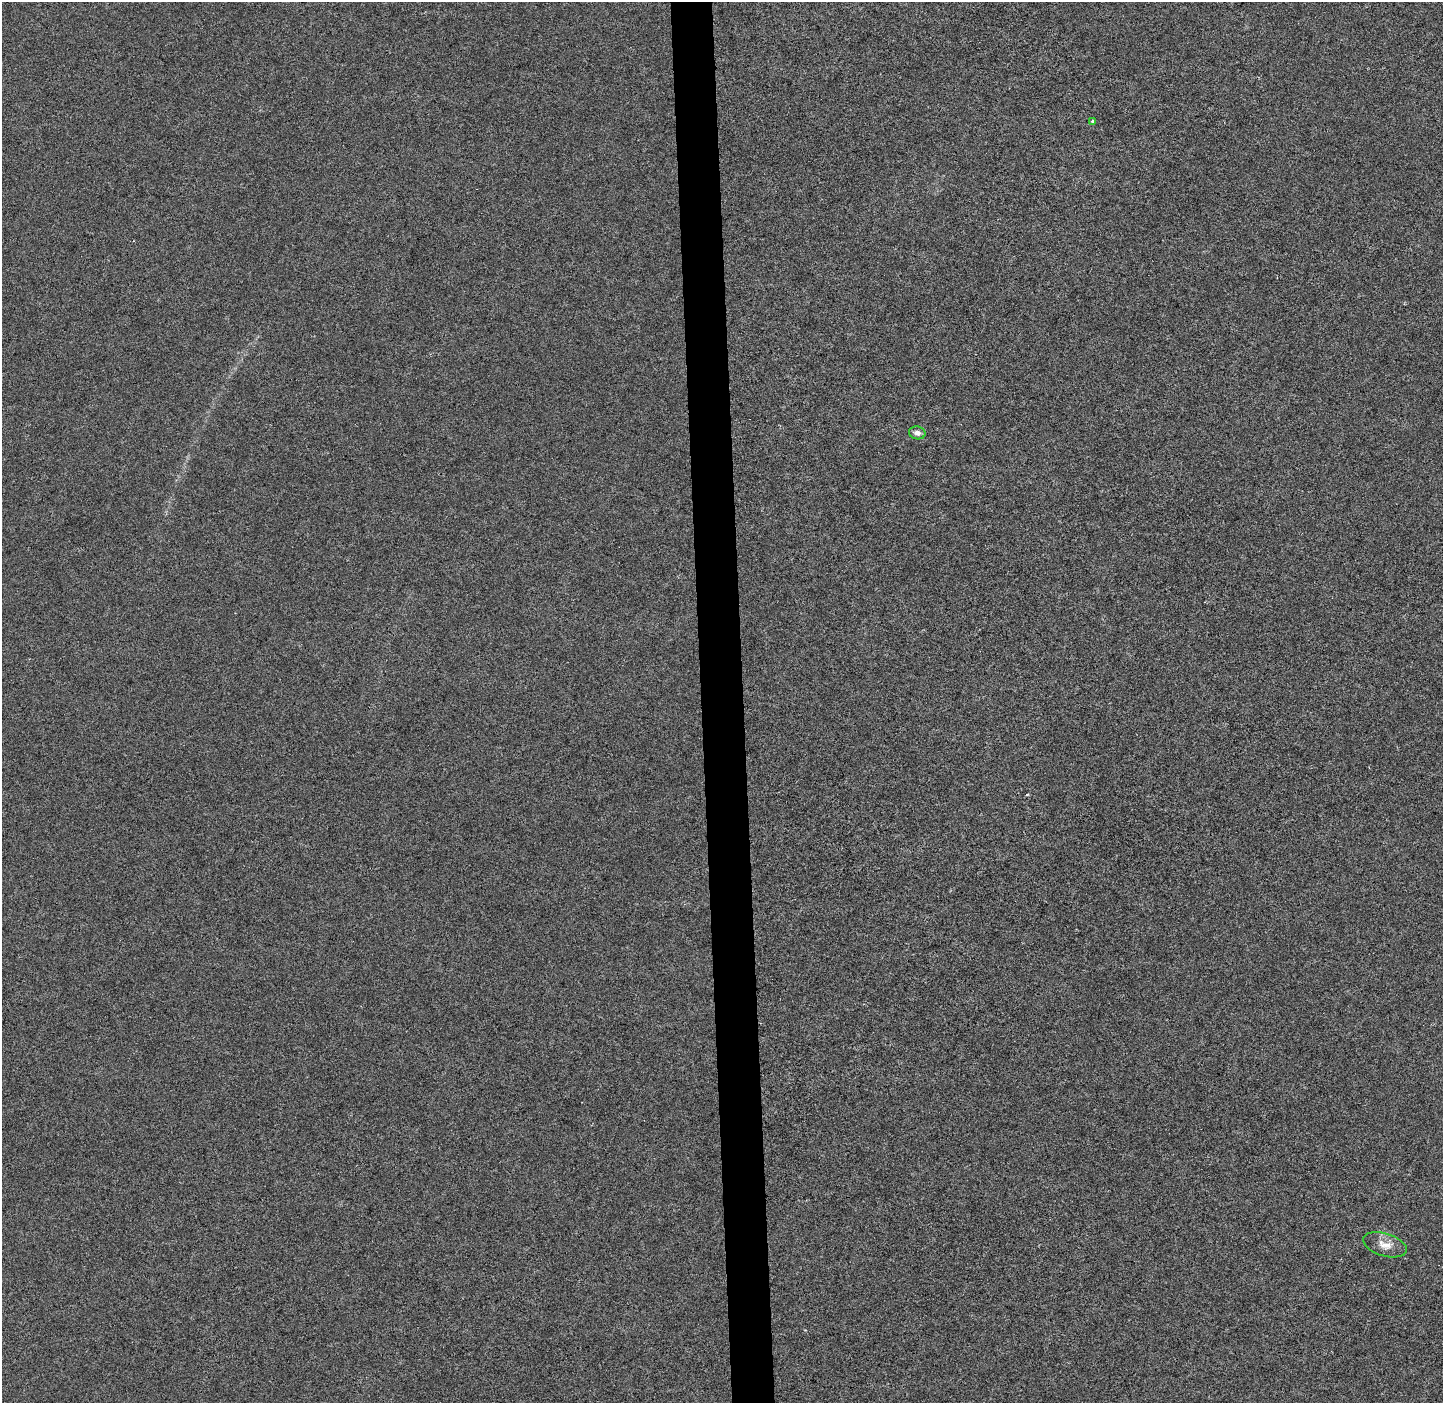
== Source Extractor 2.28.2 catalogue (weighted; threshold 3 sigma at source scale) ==
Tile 5 of 3 x 3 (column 2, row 2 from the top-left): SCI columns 1512-2952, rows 1407-2807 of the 4465 x 4207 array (HDU 1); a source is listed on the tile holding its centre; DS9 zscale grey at full resolution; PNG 1445 x 1405 px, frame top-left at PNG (2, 2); each listed source drawn as its Kron ellipse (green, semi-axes under 4 px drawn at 4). Shown black and unused: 3% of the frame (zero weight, under 3 of 6 exposures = <1% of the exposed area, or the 3 px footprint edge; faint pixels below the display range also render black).
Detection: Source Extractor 2.28.2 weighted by HDU 2 'WHT'; one run over the whole footprint, this tile lists its part. Background -1.97e-04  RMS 0.0024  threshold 0.00975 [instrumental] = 3 sigma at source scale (4.09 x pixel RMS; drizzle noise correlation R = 1.36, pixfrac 0.8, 0.0396/0.0396 arcsec/px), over >= 5 px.
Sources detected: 3; all 3 listed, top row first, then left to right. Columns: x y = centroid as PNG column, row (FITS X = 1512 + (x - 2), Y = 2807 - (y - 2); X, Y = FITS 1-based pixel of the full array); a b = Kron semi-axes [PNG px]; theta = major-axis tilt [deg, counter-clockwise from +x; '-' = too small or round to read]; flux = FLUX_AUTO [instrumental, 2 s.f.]
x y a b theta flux
1092 121 3 3 - 0.61
917 433 8 6 -10 1.1
1385 1245 22 11 -17 2.6